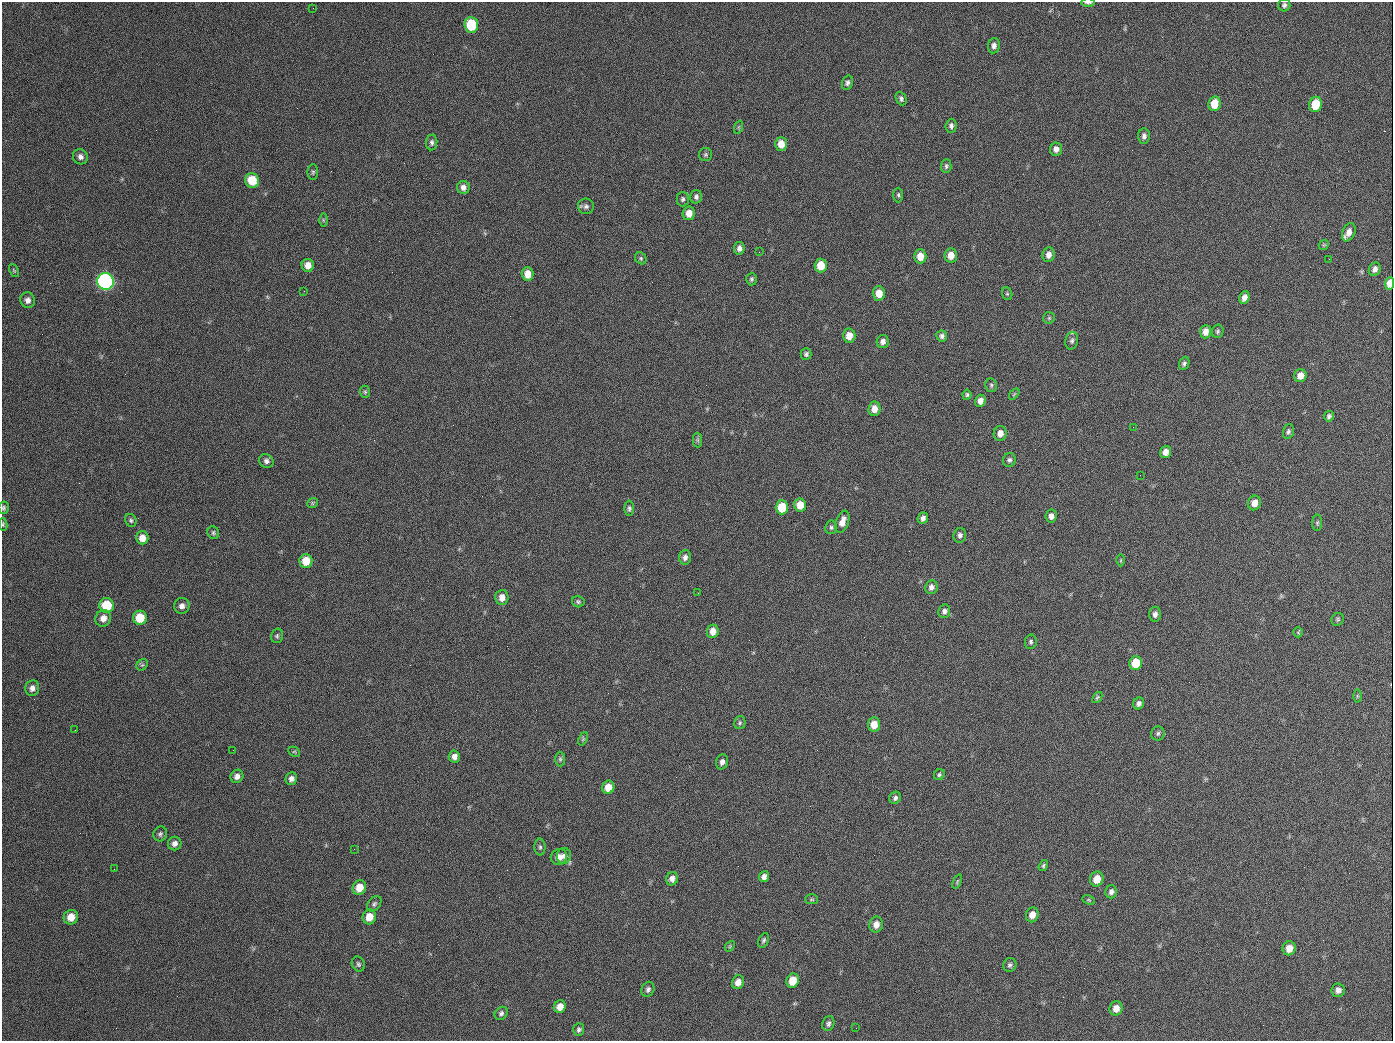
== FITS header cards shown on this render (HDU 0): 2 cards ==
NAXIS1  =                 1391
NAXIS2  =                 1039

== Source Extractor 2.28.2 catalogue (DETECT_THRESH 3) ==
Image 1391 x 1039 px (HDU 0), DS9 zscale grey, 1 PNG px = 1 image px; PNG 1395 x 1043 px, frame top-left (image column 1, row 1039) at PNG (2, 2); each listed source drawn as its Kron ellipse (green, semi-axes under 4 px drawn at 4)
Background 383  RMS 30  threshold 90.7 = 3 sigma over >= 5 px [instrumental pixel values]
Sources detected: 165; all 165 listed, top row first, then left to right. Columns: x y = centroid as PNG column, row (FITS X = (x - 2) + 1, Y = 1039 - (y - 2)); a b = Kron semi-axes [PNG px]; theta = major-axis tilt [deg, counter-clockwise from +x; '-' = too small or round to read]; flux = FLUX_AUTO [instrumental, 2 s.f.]
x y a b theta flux
1088 3 6 2 0 4900
1284 5 6 6 - 5000
313 8 2 2 - 1100
471 25 8 7 - 92000
994 46 8 6 84 7500
847 83 7 5 67 5800
901 98 7 5 -65 5000
1214 104 7 6 - 34000
1315 104 8 6 76 52000
951 126 7 5 85 6000
739 127 7 4 71 2700
1144 136 7 6 - 7100
432 142 8 5 85 5600
781 144 7 6 - 25000
1056 149 7 6 - 9400
705 154 6 6 - 4200
80 157 8 7 - 8700
946 166 7 5 84 4200
313 172 8 5 -89 3800
252 180 7 7 - 47000
463 187 6 6 - 9100
898 195 7 5 -89 3800
696 197 7 5 75 5700
683 199 7 6 - 5100
586 206 8 7 - 6500
689 213 7 6 - 20000
323 220 6 4 -89 3000
1349 232 10 6 67 13000
1324 245 5 4 - 2500
739 248 6 5 - 8800
759 252 2 2 - 1300
951 255 7 6 - 20000
1048 255 7 6 - 11000
920 256 7 6 - 22000
641 258 6 5 - 3700
1329 259 2 2 - 960
308 265 6 6 - 17000
821 266 7 6 - 38000
1375 269 7 5 66 8700
14 271 7 4 -62 2800
528 274 7 6 - 24000
751 279 6 5 - 4200
105 281 8 8 - 800000
1390 283 6 4 86 18000
304 291 2 2 - 920
879 293 7 6 - 26000
1007 294 6 5 - 3100
1244 298 6 5 - 10000
27 300 8 7 - 9600
1049 318 6 6 - 3100
1218 331 6 6 - 4100
1206 332 7 5 85 14000
849 336 7 6 - 22000
942 336 5 5 - 6700
883 341 7 6 - 9100
1072 341 9 6 77 6100
806 354 5 5 - 5200
1184 363 7 5 67 5100
1300 376 6 6 - 15000
991 385 7 6 - 3900
365 392 6 5 - 3300
1014 394 6 3 53 2300
967 395 5 4 - 3900
980 401 6 5 - 13000
874 409 7 6 - 19000
1329 416 5 4 - 5000
1133 427 2 2 - 4900
1288 431 8 5 73 4700
1000 433 7 6 - 13000
698 440 7 4 -89 4100
1165 452 6 5 - 14000
1009 460 7 6 - 5600
266 461 7 6 - 7300
1140 475 2 2 - 2000
312 503 6 4 37 2600
1254 503 7 6 - 16000
800 505 6 6 - 29000
782 507 7 6 - 69000
4 508 6 5 - 3600
629 508 8 5 -90 4700
1051 516 6 5 - 10000
923 518 6 5 - 7800
131 520 7 5 -62 4100
842 522 11 6 69 18000
1317 523 8 5 87 4000
3 524 6 4 -83 2800
831 527 7 6 - 4200
213 533 6 5 - 3900
960 535 7 6 - 6700
142 538 6 6 - 17000
685 557 7 6 - 8500
1121 560 6 4 89 2600
306 561 7 6 - 38000
931 587 7 6 - 8400
698 593 2 2 - 890
502 597 7 6 - 16000
578 601 6 5 - 3900
107 605 7 7 - 63000
182 606 8 7 - 10000
944 611 7 6 - 6600
1155 614 7 6 - 8200
103 618 8 8 - 16000
140 618 7 7 - 47000
1338 619 6 6 - 3500
713 631 7 6 - 18000
1298 632 5 5 - 2600
277 636 7 6 - 4000
1031 642 7 6 - 4600
1136 663 7 6 - 61000
142 665 6 5 - 3400
32 688 8 7 - 10000
1357 696 6 4 -89 2700
1097 697 6 4 50 2900
1139 703 6 5 - 7300
740 723 6 5 - 3800
874 725 7 6 - 28000
75 730 2 2 - 870
1158 733 7 6 - 4500
583 739 7 4 66 2800
233 750 2 2 - 800
294 752 6 4 -27 2600
454 757 6 5 - 10000
560 759 7 5 -90 4000
722 762 8 6 75 8400
939 775 6 5 - 3700
237 776 7 6 - 9800
291 779 6 5 - 9500
608 787 6 6 - 26000
895 798 6 5 - 5600
160 834 7 6 - 5000
175 843 7 6 - 9000
540 847 8 5 -90 4200
354 849 2 2 - 7300
564 856 8 7 - 8400
559 857 8 8 - 14000
1043 866 6 4 55 3500
114 869 2 2 - 830
764 877 5 5 - 9300
672 879 7 6 - 11000
1097 879 7 6 - 26000
957 881 7 3 69 2700
359 887 7 6 - 27000
1111 892 6 5 - 7100
812 899 6 5 - 2900
1089 900 7 4 -25 2600
374 904 8 6 51 4700
1032 915 7 6 - 17000
71 917 7 7 - 21000
369 917 7 7 - 25000
876 924 8 6 77 14000
763 940 8 5 64 4500
730 946 6 4 48 2600
1289 948 7 6 - 17000
358 964 8 6 -63 4700
1010 965 7 6 - 5200
793 981 7 6 - 33000
738 982 7 5 69 15000
648 989 8 6 67 6300
1338 990 7 7 - 8700
560 1007 6 6 - 18000
1116 1008 7 6 - 16000
501 1013 7 6 - 5600
828 1024 7 6 - 5800
856 1028 2 2 - 3400
579 1030 6 5 - 4600
At the frame edge (FLAGS 8, measured only in part): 4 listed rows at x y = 1088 3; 1390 283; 4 508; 3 524